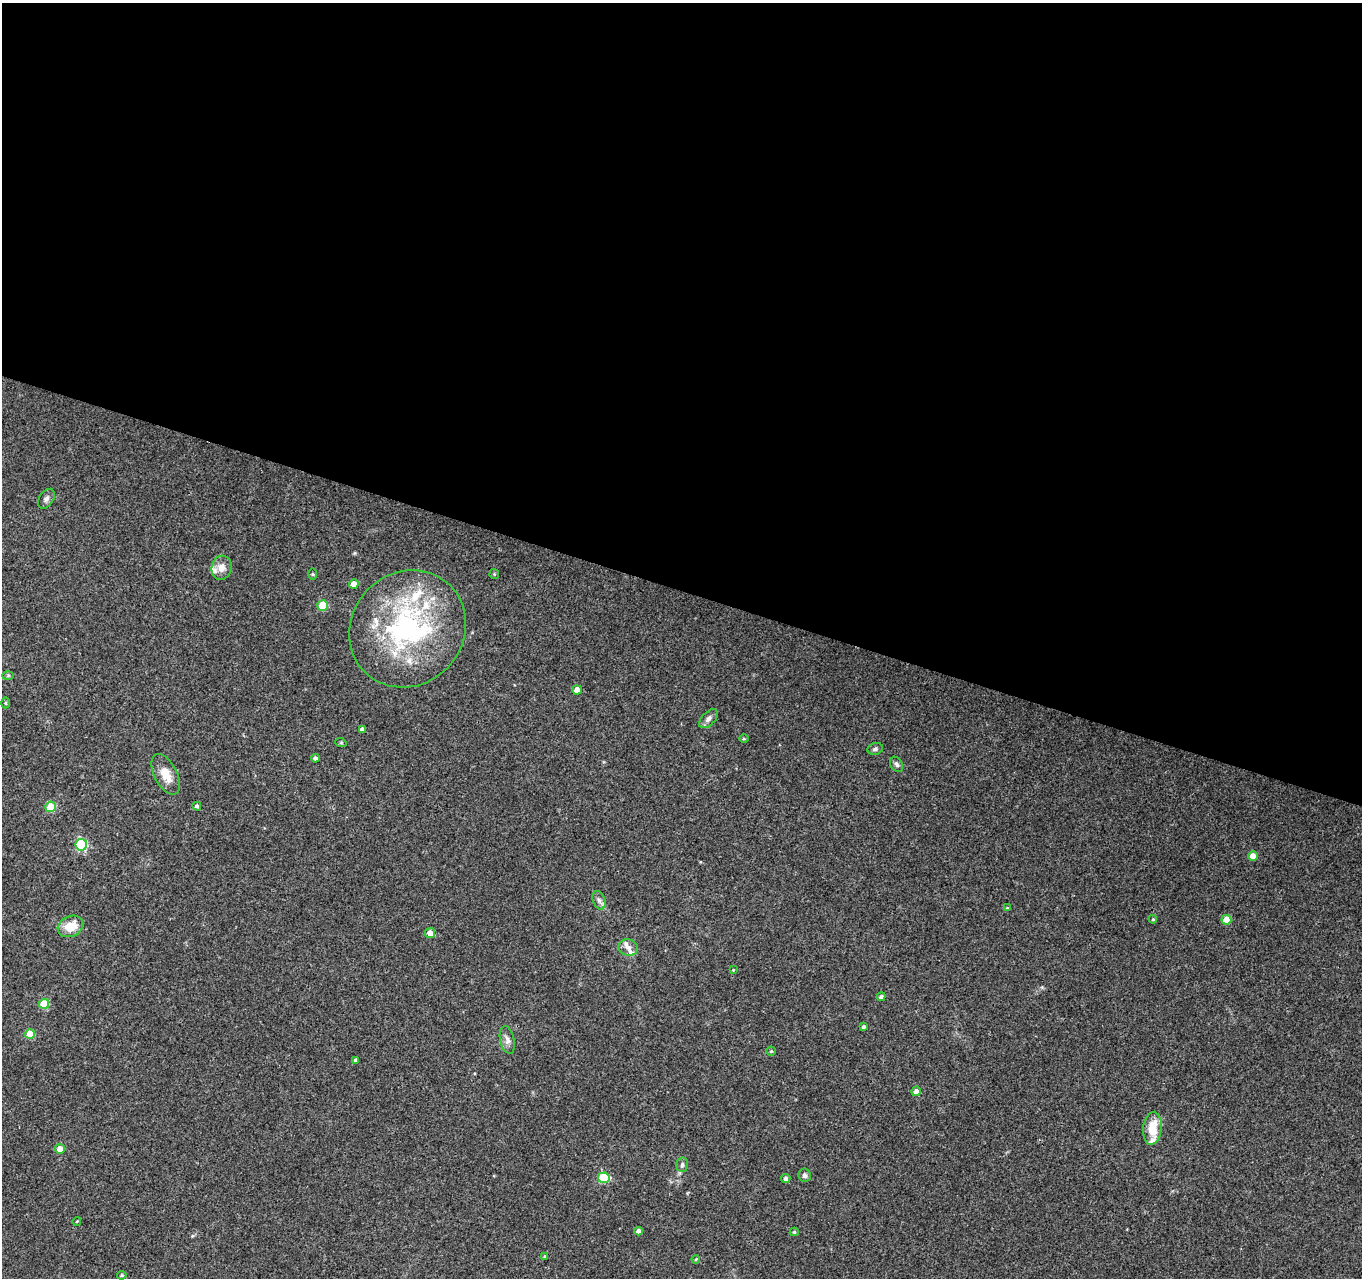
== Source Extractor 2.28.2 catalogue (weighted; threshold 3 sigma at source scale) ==
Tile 3 of 4 x 4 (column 3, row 1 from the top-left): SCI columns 2721-4080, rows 4043-5318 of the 5450 x 5597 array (HDU 1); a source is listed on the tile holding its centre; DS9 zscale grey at full resolution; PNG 1364 x 1280 px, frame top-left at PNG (2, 3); each listed source drawn as its Kron ellipse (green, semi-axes under 4 px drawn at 4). Shown black and unused: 46% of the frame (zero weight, under 3 of 4 exposures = <1% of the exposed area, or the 3 px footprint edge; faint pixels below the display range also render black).
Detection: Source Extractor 2.28.2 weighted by HDU 2 'WHT'; one run over the whole footprint, this tile lists its part. Background 0.069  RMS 0.0045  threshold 0.0204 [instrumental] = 3 sigma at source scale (4.5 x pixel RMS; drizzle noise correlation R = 1.50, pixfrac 1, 0.0396/0.0396 arcsec/px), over >= 5 px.
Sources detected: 59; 9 inside a brighter listed object's ellipse — not listed separately; the other 50 listed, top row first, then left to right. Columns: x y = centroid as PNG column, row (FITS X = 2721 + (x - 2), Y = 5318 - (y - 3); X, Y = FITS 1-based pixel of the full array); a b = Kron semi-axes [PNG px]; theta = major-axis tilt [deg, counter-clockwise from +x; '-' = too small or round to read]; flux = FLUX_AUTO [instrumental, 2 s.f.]
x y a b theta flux
46 499 11 7 57 1.6
221 568 12 10 75 3.7
313 574 5 3 - 0.45
494 574 5 4 - 0.54
354 584 5 4 - 4.3
323 605 5 5 - 18
407 629 61 56 45 90
8 676 6 4 2 0.58
577 690 5 4 - 4
5 703 5 3 - 0.5
708 719 11 6 46 2
362 729 4 4 - 1.3
744 739 5 3 - 0.42
341 743 6 3 -18 0.42
875 749 8 6 17 1.2
315 758 4 4 - 1.3
897 764 8 6 -57 1.2
166 774 22 11 -63 6.6
197 806 4 4 - 1.1
51 807 5 5 - 16
81 845 6 5 - 48
1253 856 5 4 - 5.6
599 900 9 6 -69 1.6
1007 908 4 4 - 0.4
1153 919 4 3 - 0.47
1226 920 5 5 - 6.5
70 926 13 10 25 9.3
430 933 5 5 - 3.7
628 947 10 8 -19 2.1
733 970 4 3 - 0.34
881 997 4 4 - 1.3
44 1004 5 5 - 16
863 1027 4 3 - 0.97
30 1034 5 5 - 13
507 1040 14 7 -77 2.3
771 1051 5 4 - 0.52
355 1060 3 3 - 0.93
916 1091 5 4 - 1.7
1152 1128 16 9 84 9.6
60 1149 5 5 - 4.7
682 1165 7 5 -87 1.1
805 1175 6 6 - 1.4
604 1178 6 5 - 28
786 1178 4 4 - 1.2
77 1221 4 3 - 0.32
639 1231 4 4 - 2.2
794 1232 4 4 - 0.63
545 1256 4 3 - 0.53
696 1259 4 3 - 0.42
122 1275 4 3 - 0.65